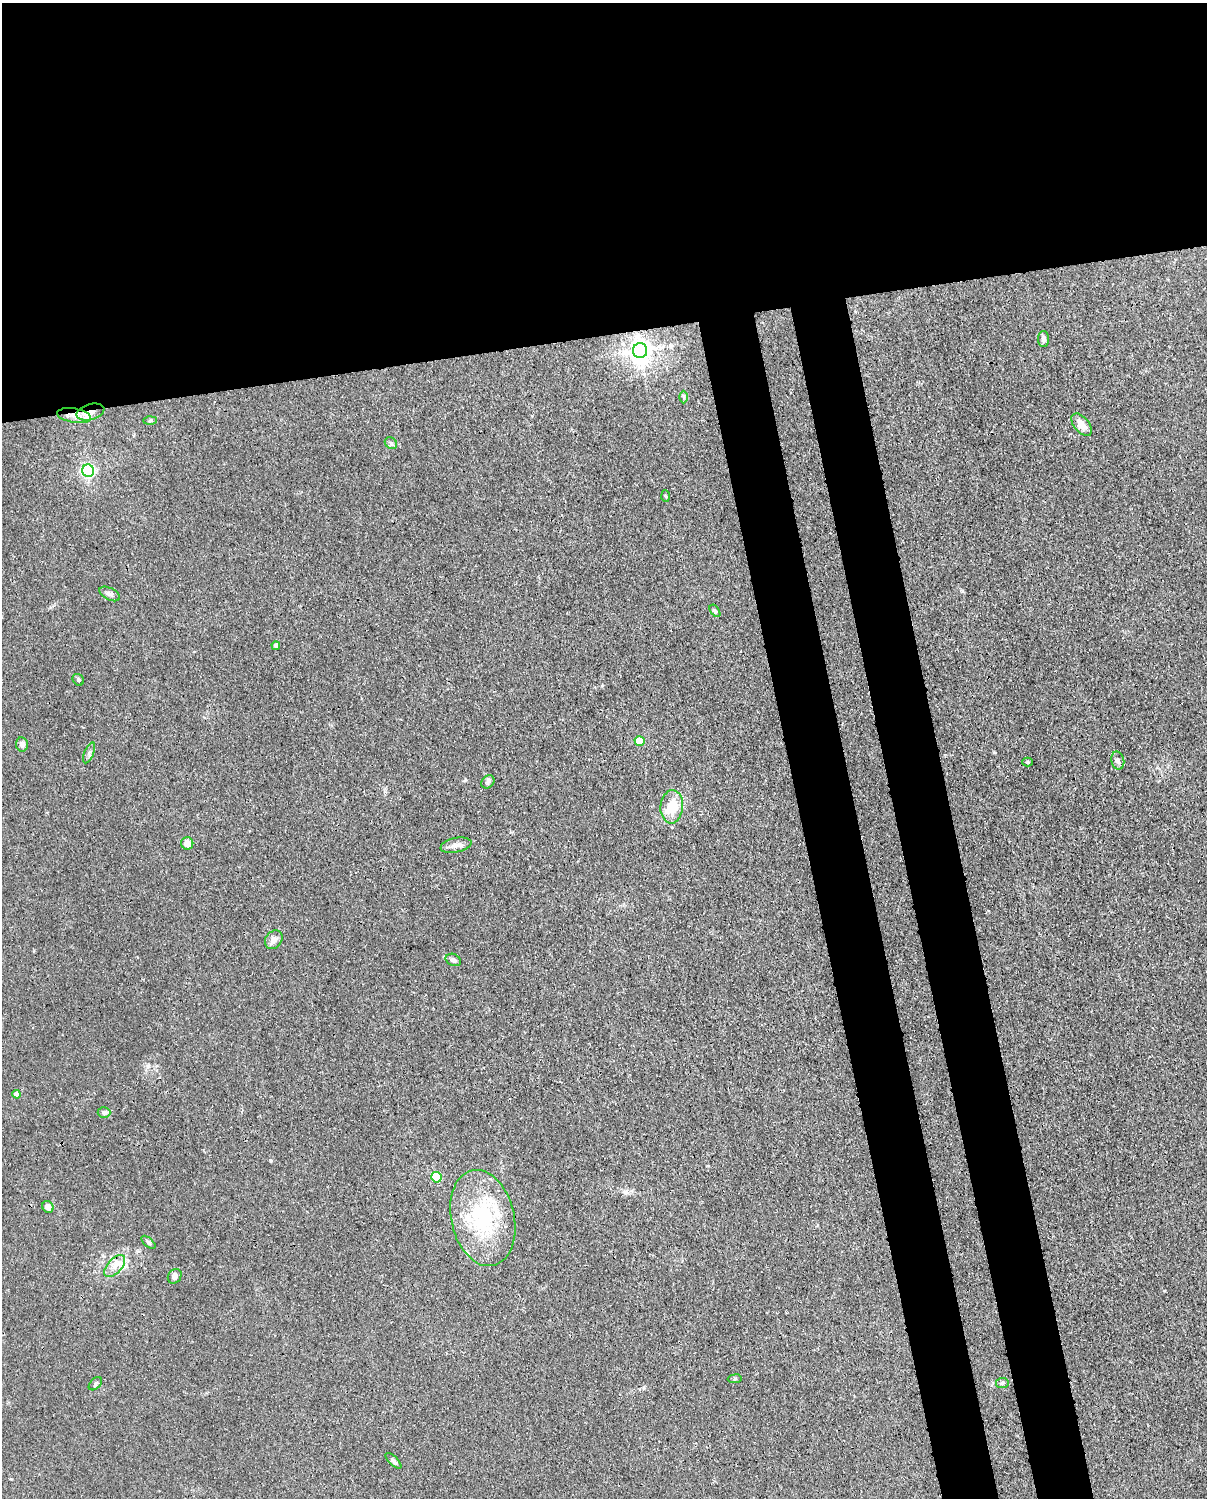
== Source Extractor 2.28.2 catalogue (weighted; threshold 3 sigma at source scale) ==
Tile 2 of 4 x 3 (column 2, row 1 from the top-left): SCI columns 1297-2501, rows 3258-4753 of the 5001 x 4906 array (HDU 1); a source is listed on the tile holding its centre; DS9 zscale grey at full resolution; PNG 1209 x 1500 px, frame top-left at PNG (2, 3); each listed source drawn as its Kron ellipse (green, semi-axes under 4 px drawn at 4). Shown black and unused: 30% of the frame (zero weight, under 3 of 4 exposures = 7% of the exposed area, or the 3 px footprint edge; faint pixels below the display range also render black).
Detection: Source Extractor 2.28.2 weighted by HDU 2 'WHT'; one run over the whole footprint, this tile lists its part. Background 0.0269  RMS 0.0028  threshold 0.0128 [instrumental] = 3 sigma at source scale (4.5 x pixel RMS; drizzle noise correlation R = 1.50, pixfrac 1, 0.05/0.05 arcsec/px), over >= 5 px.
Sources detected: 40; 3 inside a brighter listed object's ellipse — not listed separately; the other 37 listed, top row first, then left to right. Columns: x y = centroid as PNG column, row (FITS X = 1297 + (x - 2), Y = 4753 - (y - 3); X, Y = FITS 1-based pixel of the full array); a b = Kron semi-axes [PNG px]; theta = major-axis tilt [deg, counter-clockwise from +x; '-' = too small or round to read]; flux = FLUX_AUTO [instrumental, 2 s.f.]
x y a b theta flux
1044 339 8 5 -90 0.98
640 351 7 7 - 240
684 397 6 4 90 0.43
90 412 14 8 15 2.6
74 416 17 7 -10 2.9
150 420 6 4 2 0.43
1082 425 13 7 -50 2.8
391 443 7 5 -44 0.6
88 471 6 6 - 47
666 496 6 4 -86 0.35
110 594 11 6 -28 0.96
715 611 7 3 -55 0.39
276 646 4 4 - 1.2
78 680 6 5 - 0.45
640 741 5 5 - 6.8
22 744 7 6 - 1.3
89 753 11 4 67 0.84
1118 761 9 6 -77 1
1028 762 5 4 - 0.41
488 782 7 5 45 0.6
672 807 16 11 86 7.5
187 843 6 6 - 2.3
456 845 16 7 12 1.6
274 940 10 8 54 1.8
453 960 8 5 -26 0.95
17 1094 4 4 - 1.9
104 1113 6 5 - 0.71
436 1177 5 5 - 18
48 1207 6 5 - 1.7
483 1218 49 31 -77 27
148 1242 8 4 -41 0.49
115 1266 13 7 48 2.3
175 1276 8 6 52 1.1
735 1379 7 3 8 0.38
1002 1383 6 5 - 0.55
95 1384 8 5 45 0.56
393 1461 10 4 -45 0.75
Overlapping masked pixels (flux is a lower limit): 2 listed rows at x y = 90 412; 74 416
Unlisted compact peaks at least as high as the median listed source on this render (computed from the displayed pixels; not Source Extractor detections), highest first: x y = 962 591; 270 1160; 672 827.